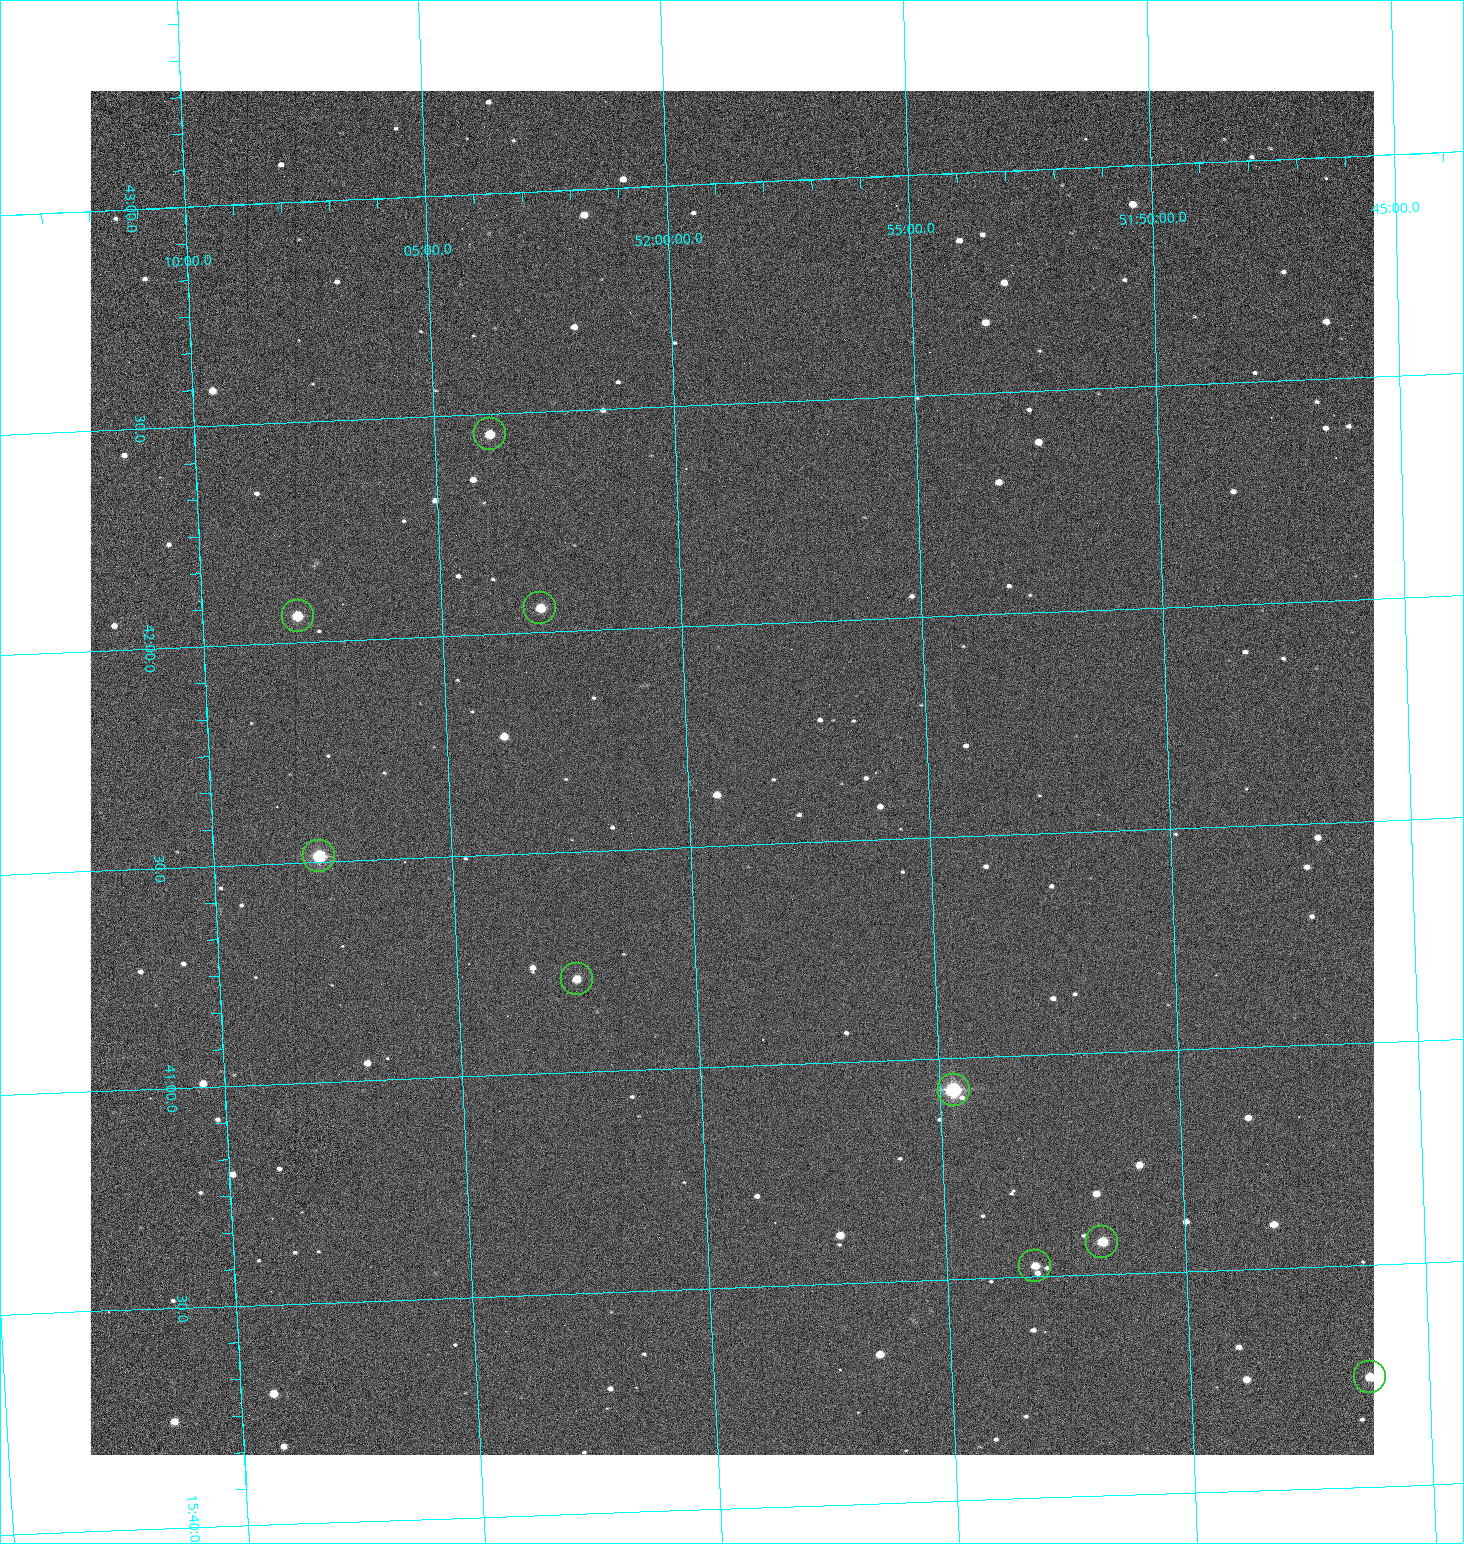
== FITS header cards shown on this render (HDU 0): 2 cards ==
NAXIS1  =                 1284 /fastest changing axis
NAXIS2  =                 1364 /next to fastest changing axis

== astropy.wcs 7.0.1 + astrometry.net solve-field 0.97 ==
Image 1284 x 1364 px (HDU 0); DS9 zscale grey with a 90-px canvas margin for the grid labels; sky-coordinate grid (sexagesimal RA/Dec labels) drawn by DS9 from the SOLVED WCS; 9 Tycho-2 reference stars matched to detected sources circled (green)
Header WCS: RA---TAN/DEC--TAN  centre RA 15:41:40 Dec +51:59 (235.42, +51.98 deg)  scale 1.26 arcsec/px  FOV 26.9' x 28.5'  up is +92 deg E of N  parity flipped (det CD > 0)
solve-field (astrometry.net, Tycho-2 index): VERIFIED the header's WCS against the Tycho-2 star catalogue (9 matches, 0 conflicts) and refined it, rather than solving blind
Solved WCS: RA---TAN-SIP/DEC--TAN-SIP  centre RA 15:41:40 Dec +51:59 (235.42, +51.98 deg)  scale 1.25 arcsec/px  FOV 26.8' x 28.5'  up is +92 deg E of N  parity flipped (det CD > 0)
The solver's refit moves the header's centre by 0.68 arcsec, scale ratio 0.9973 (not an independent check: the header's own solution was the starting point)
Tycho-2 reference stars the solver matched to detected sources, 9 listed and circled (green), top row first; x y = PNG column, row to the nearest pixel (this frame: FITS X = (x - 90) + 1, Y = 1364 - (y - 91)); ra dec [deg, ICRS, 3 dp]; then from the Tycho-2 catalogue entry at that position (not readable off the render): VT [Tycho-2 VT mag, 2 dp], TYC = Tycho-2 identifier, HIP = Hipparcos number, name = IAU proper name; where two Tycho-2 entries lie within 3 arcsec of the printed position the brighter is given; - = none
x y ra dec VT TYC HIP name
490 434 235.614 +52.064 11.61 3489-1132-1 - -
540 608 235.514 +52.049 11.19 3489-1407-1 - -
298 616 235.515 +52.133 11.12 3489-1380-1 - -
319 856 235.378 +52.130 9.31 3489-1322-1 76850 -
577 979 235.303 +52.042 11.52 3489-958-1 - -
954 1090 235.232 +51.912 9.59 3489-824-1 - -
1102 1242 235.143 +51.862 10.97 3489-1016-1 - -
1035 1266 235.131 +51.886 12.29 3489-908-1 - -
1370 1377 235.062 +51.771 11.53 3489-1453-1 - -